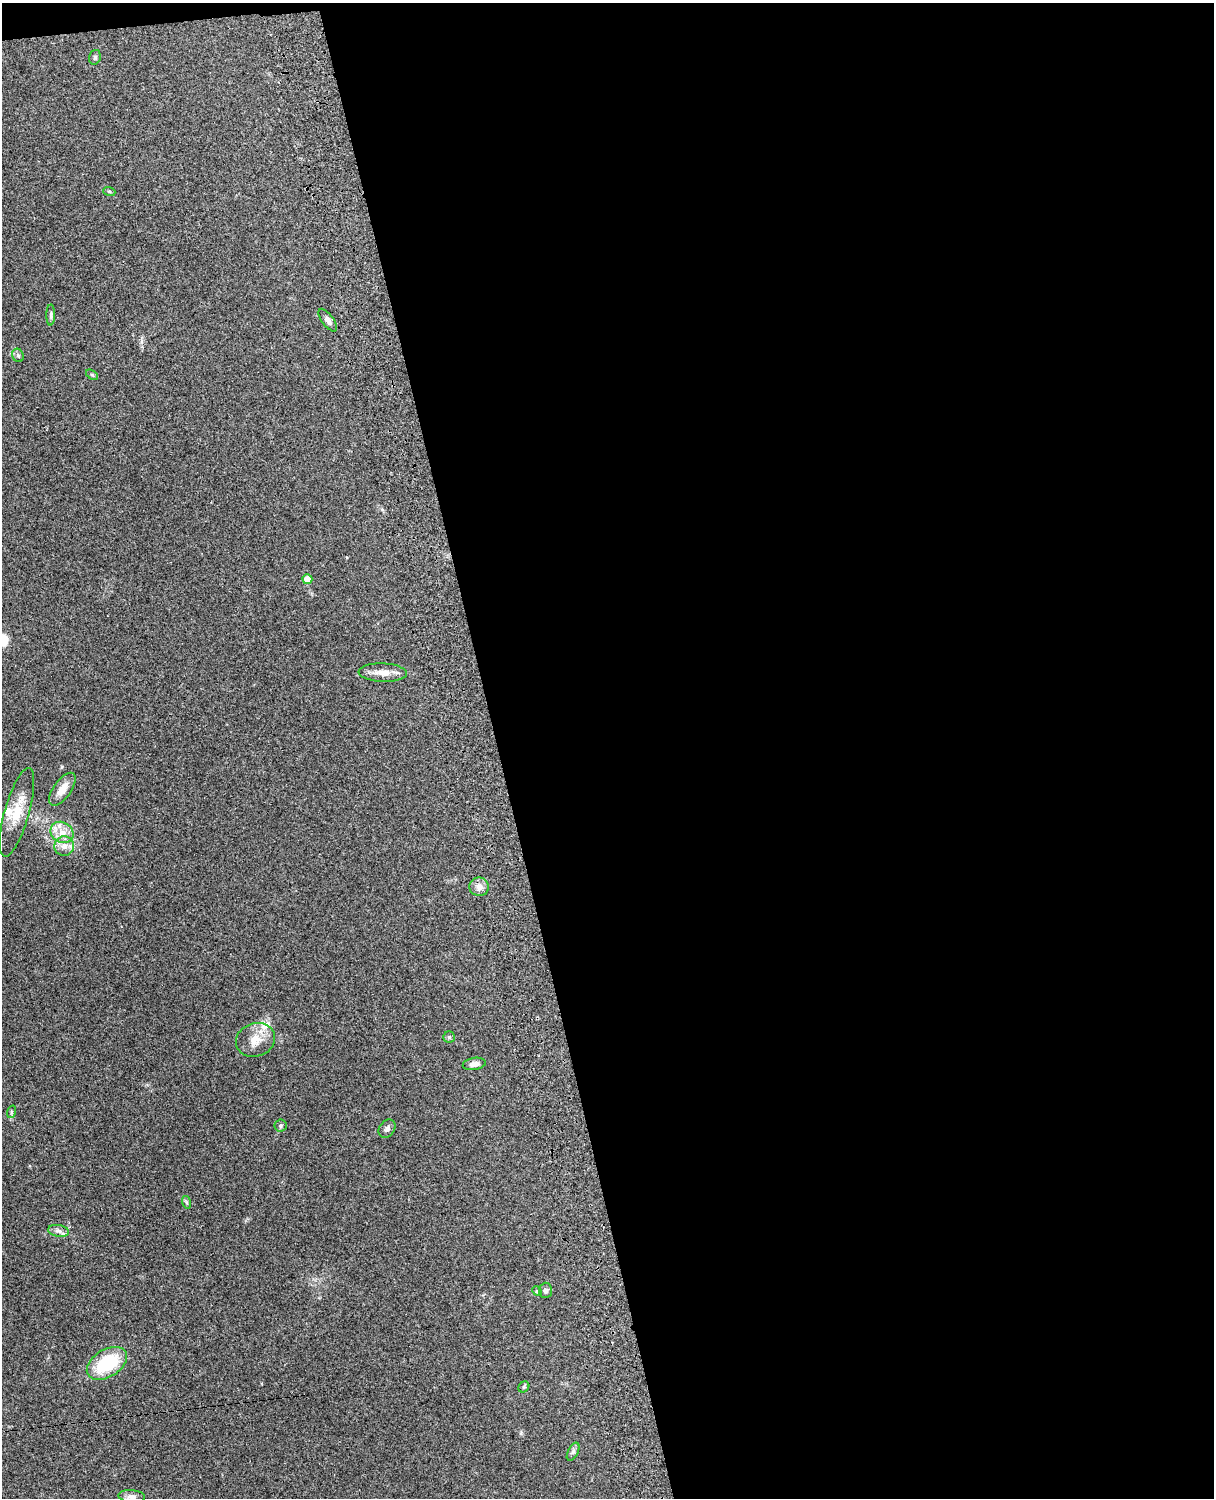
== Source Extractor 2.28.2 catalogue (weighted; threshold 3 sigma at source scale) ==
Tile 4 of 4 x 3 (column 4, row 1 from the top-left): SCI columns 3758-4969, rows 3156-4651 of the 5090 x 4928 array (HDU 1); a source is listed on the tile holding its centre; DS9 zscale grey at full resolution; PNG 1216 x 1500 px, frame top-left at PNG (2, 3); each listed source drawn as its Kron ellipse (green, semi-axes under 4 px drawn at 4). Shown black and unused: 60% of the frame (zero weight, under 3 of 4 exposures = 6% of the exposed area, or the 3 px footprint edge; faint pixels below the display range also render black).
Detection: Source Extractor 2.28.2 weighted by HDU 2 'WHT'; one run over the whole footprint, this tile lists its part. Background 0.273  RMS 0.0091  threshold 0.0412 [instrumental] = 3 sigma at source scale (4.5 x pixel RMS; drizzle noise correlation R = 1.50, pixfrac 1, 0.05/0.05 arcsec/px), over >= 5 px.
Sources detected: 30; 3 inside a brighter listed object's ellipse — not listed separately; the other 27 listed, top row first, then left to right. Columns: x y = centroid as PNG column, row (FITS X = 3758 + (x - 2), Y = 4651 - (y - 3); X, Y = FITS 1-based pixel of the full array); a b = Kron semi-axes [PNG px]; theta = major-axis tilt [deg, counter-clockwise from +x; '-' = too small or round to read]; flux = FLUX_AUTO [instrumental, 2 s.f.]
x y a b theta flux
95 57 7 5 74 1.8
109 191 6 4 -19 1.1
51 315 10 4 90 2
328 320 13 5 -53 3.6
18 355 7 5 -67 1.9
92 375 7 3 -37 1
307 579 5 5 - 13
383 673 24 9 -2 9.5
62 789 19 8 54 11
17 812 46 12 74 22
62 832 12 10 -32 9.5
64 846 10 10 - 6.3
479 887 9 9 - 5.6
449 1037 5 5 - 1.7
255 1040 20 16 19 14
474 1064 11 6 8 4.4
11 1112 6 4 72 1.3
281 1125 6 6 - 1.5
387 1129 10 7 53 2.9
186 1202 6 4 -72 1.4
58 1231 10 6 -10 3.5
545 1290 8 6 88 2.4
537 1291 5 4 - 1.1
107 1363 22 13 32 51
524 1387 6 5 - 1.3
573 1452 10 5 63 2.4
132 1496 13 6 -5 3.6